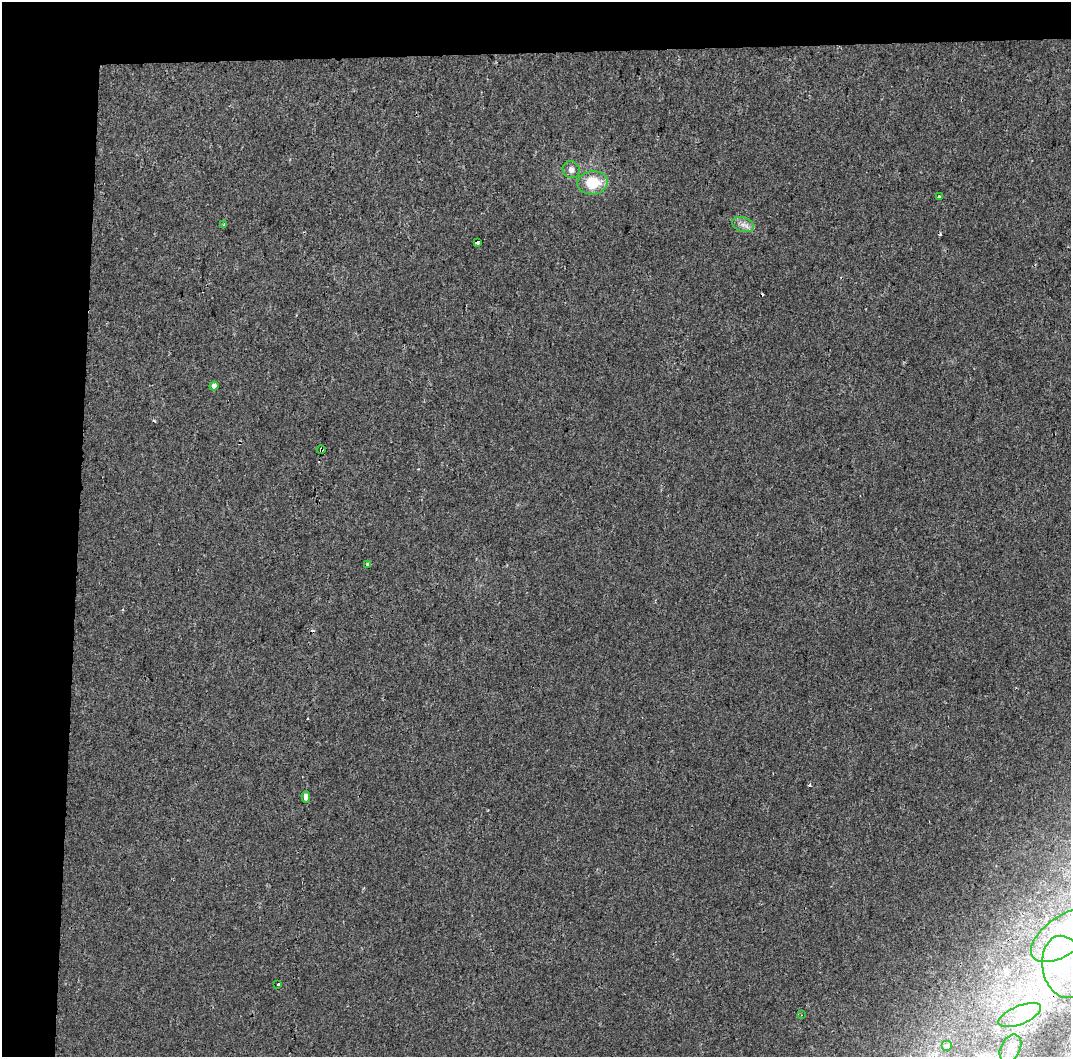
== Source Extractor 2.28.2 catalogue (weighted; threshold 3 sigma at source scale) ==
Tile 1 of 2 x 2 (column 1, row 1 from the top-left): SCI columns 1-1069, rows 1126-2180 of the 2138 x 2255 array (HDU 1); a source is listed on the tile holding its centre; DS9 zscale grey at full resolution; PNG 1073 x 1059 px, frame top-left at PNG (2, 2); each listed source drawn as its Kron ellipse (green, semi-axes under 4 px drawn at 4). Shown black and unused: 11% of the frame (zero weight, under 2 of 3 exposures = <1% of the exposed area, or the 3 px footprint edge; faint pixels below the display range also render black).
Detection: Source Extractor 2.28.2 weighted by HDU 2 'WHT'; one run over the whole footprint, this tile lists its part. Background 0.00887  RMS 0.0061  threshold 0.0274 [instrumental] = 3 sigma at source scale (4.5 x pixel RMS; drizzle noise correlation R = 1.50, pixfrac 1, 0.0396/0.0396 arcsec/px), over >= 5 px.
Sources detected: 24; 4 cosmic-ray / hot-pixel residue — neither listed nor drawn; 3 inside a brighter listed object's ellipse — not listed separately; the other 17 listed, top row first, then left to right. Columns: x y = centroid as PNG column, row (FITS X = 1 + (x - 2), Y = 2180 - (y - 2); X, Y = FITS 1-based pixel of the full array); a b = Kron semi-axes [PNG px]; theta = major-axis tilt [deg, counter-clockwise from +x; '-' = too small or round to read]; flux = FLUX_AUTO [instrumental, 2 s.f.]
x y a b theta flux
571 170 9 8 - 3.4
592 183 15 11 4 19
939 197 3 2 - 0.74
224 224 4 3 - 1.1
743 224 11 7 -18 3.3
477 242 4 3 - 3.4
214 386 4 4 - 3.1
321 450 4 3 - 6.1
367 565 3 3 - 2.3
306 797 6 3 -89 35
1064 935 38 19 34 44
1064 967 31 21 -80 37
278 984 3 3 - 4.3
801 1015 4 2 - 0.57
1020 1015 23 9 22 12
947 1046 5 5 - 0.97
1010 1048 14 9 63 5.3
Overlapping masked pixels (flux is a lower limit): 1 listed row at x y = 321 450
Isophote crosses this tile's border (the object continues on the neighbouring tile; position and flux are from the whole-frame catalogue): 1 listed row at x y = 1064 935